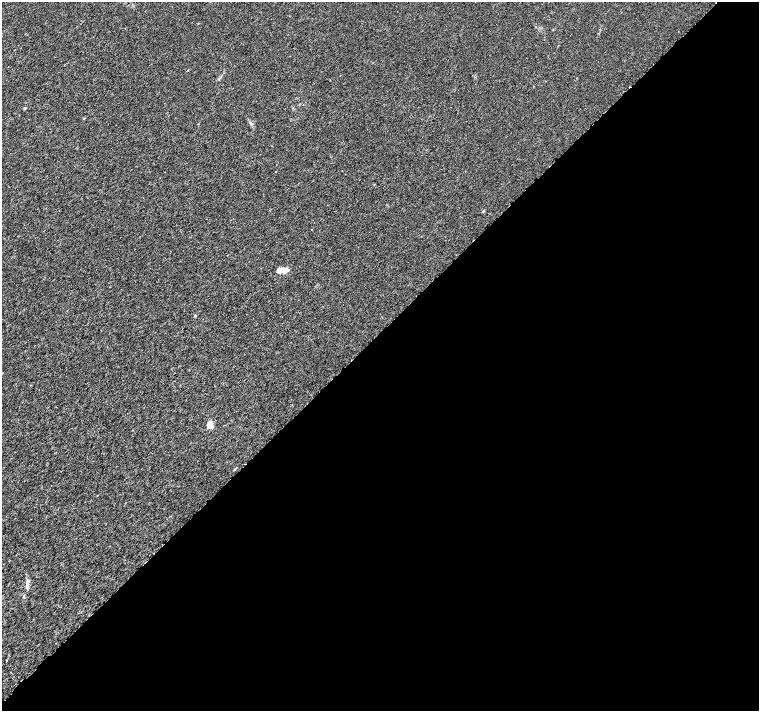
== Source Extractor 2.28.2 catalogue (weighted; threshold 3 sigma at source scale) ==
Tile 12 of 4 x 4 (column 4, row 3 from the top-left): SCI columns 4598-6111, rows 1697-3113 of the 6161 x 6161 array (HDU 1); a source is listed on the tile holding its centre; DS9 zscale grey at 2 x 2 block average (1 PNG px = mean of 2 x 2 image px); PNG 761 x 713 px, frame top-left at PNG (2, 2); no overlay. Shown black and unused: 53% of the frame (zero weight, under 3 of 6 exposures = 3% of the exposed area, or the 3 px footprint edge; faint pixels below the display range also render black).
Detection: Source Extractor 2.28.2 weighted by HDU 2 'WHT'; one run over the whole footprint, this tile lists its part. Background 8.20e-04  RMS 0.0013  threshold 0.00539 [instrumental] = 3 sigma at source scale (4.09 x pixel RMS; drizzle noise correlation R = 1.36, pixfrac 0.8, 0.0396/0.0396 arcsec/px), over >= 5 px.
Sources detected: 15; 1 cosmic-ray / hot-pixel residue — not listed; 2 inside a brighter listed object's ellipse — not listed separately; the other 12 listed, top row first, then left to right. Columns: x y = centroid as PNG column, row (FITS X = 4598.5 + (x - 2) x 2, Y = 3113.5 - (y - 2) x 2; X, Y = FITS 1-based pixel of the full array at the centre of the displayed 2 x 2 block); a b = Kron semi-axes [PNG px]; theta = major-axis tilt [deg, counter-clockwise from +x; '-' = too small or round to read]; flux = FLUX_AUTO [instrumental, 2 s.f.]
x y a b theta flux
219 78 5 2 - 0.32
25 108 3 3 - 0.25
84 118 3 2 - 0.12
251 124 5 4 - 0.47
483 211 3 3 - 0.22
311 230 2 2 - 0.13
181 232 2 2 - 0.095
280 270 11 6 0 2
195 316 3 3 - 0.21
209 424 8 6 81 1.6
234 469 3 2 - 0.26
27 584 7 4 76 0.88
Diffuse or blended objects may show on this block-average render without a row.